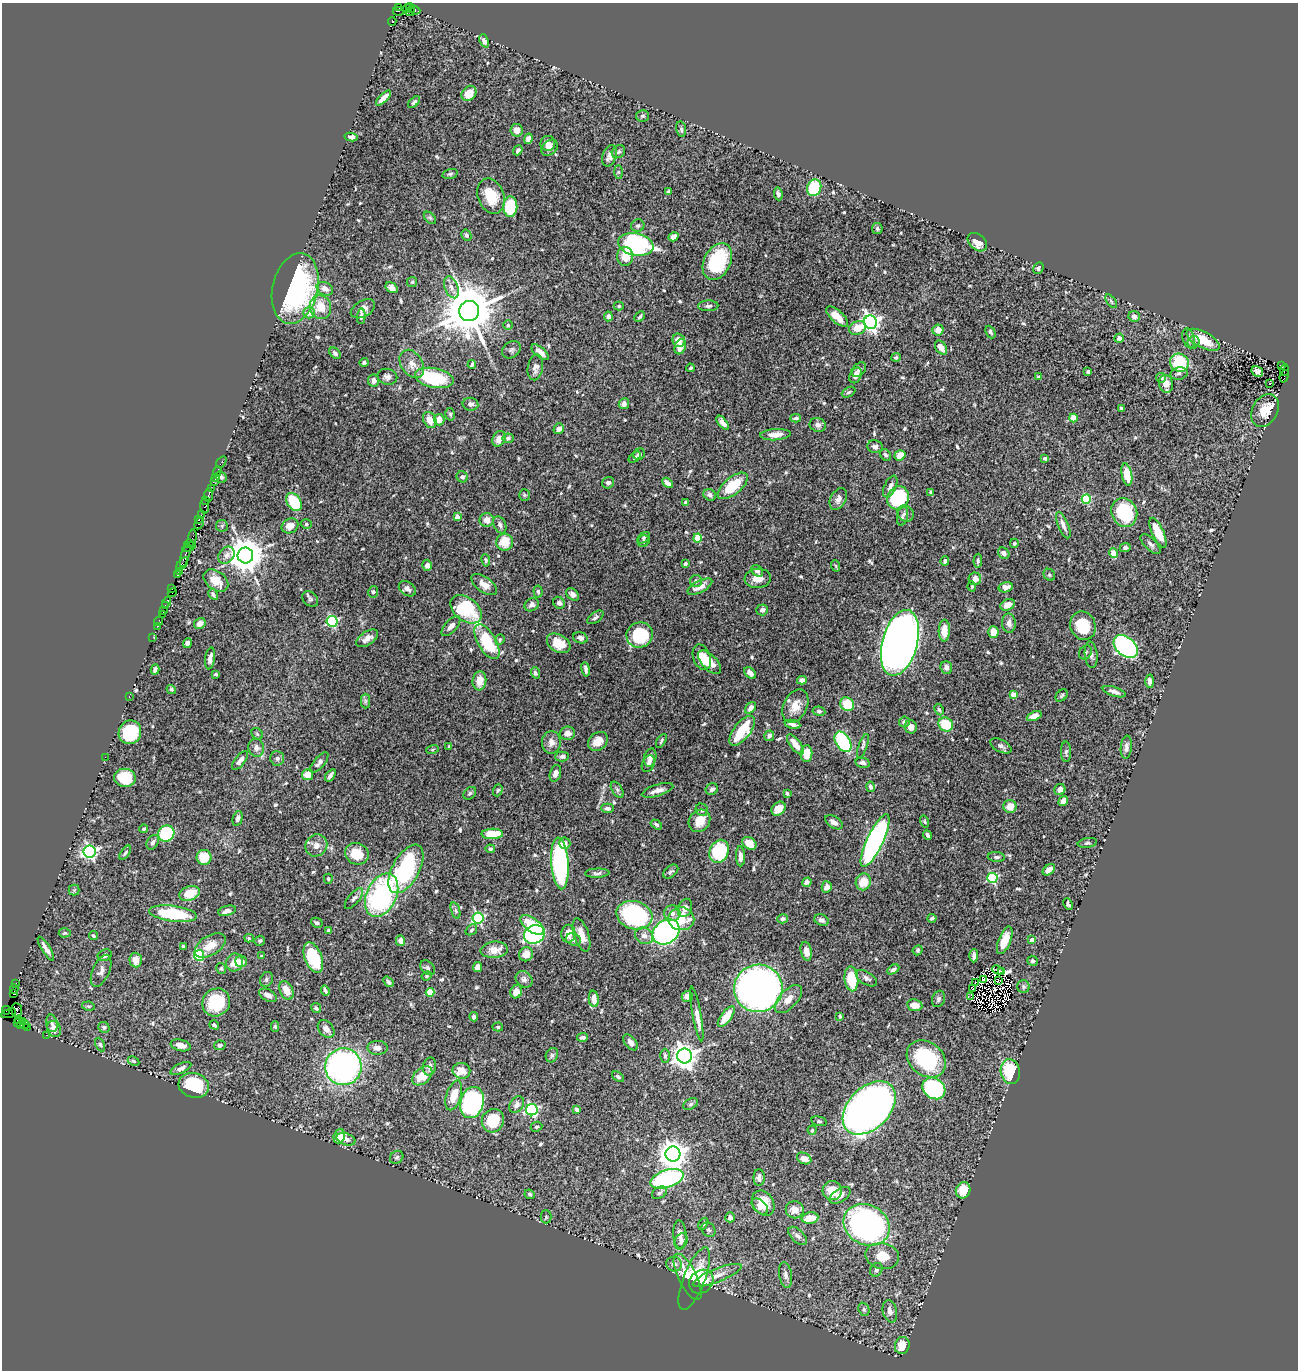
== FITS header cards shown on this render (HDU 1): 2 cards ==
NAXIS1  =                 1296
NAXIS2  =                 1368

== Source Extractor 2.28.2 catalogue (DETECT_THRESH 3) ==
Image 1296 x 1368 px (HDU 1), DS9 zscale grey, 1 PNG px = 1 image px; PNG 1300 x 1372 px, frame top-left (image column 1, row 1368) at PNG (2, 3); each listed source drawn as its Kron ellipse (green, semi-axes under 4 px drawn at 4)
Background 2.1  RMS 0.033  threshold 0.1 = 3 sigma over >= 5 px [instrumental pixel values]
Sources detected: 608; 6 with non-positive FLUX_AUTO (blend fragments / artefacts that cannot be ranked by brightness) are neither listed nor drawn; of the other 602, the 500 brightest by FLUX_AUTO listed and drawn (102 fainter detections omitted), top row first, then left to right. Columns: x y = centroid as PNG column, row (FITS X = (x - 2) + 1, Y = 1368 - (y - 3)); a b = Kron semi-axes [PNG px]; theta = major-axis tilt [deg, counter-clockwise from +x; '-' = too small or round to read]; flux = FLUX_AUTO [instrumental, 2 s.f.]
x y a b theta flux
399 8 3 2 - 110
407 8 5 3 - 600
410 8 5 2 - 390
415 10 6 4 -23 210
398 11 6 3 0 120
410 12 5 3 - 320
392 21 5 3 - 1500
484 41 7 4 -66 8.5
469 93 8 6 49 32
383 98 10 4 45 15
414 102 7 4 44 4.5
643 116 6 5 - 4.2
681 129 8 5 -80 4.4
517 130 6 6 - 15
351 137 6 4 -12 9.3
528 139 5 4 - 13
548 143 7 7 - 12
550 148 9 7 42 10
518 150 5 3 - 4.6
618 152 7 6 - 4.7
609 156 11 7 70 12
618 172 7 4 -90 3.8
450 174 8 4 14 4.2
814 188 8 7 - 84
668 192 4 3 - 3.5
778 194 6 4 -84 5
491 196 18 13 -69 59
510 207 10 7 89 96
430 218 7 4 -45 4.1
638 226 7 6 - 5.4
877 228 5 5 - 4.5
466 235 6 4 -61 5.1
673 237 5 4 - 15
977 242 11 7 -40 22
636 244 18 11 -11 370
625 256 9 8 - 32
717 262 19 13 63 160
1038 268 6 5 - 4.8
412 282 5 5 - 3.2
451 287 11 6 -68 12
295 288 36 22 76 420
392 288 6 5 - 10
325 289 8 6 -26 15
1111 301 8 4 -55 4.1
619 306 5 4 - 3.2
708 306 10 5 2 7.1
320 307 12 10 -69 43
363 309 13 8 30 14
469 311 10 10 - 14000
309 313 5 5 - 18
361 316 8 4 86 5.8
608 316 5 4 - 8.1
1134 316 6 5 - 8.8
640 317 6 3 45 3.5
837 317 13 6 -41 32
870 322 7 6 - 1000
508 325 4 4 - 3
857 328 9 6 24 35
938 330 5 5 - 18
990 332 7 4 -64 5.8
1119 338 5 4 - 11
1189 338 10 6 -75 7.7
679 340 7 6 - 17
1203 340 18 8 -28 54
1193 342 6 6 - 6.4
680 347 8 5 68 25
941 347 8 5 -56 18
511 350 10 7 37 6.4
540 352 11 5 -40 13
335 353 6 4 -46 6.5
896 357 5 4 - 4.7
364 362 4 4 - 4.2
1179 363 9 9 - 100
412 364 15 10 -57 20
472 364 4 3 - 4.8
1281 365 4 2 - 180
535 367 13 7 80 13
690 368 4 3 - 3.6
859 370 8 6 46 8
1284 370 6 3 85 600
1257 371 6 4 -33 8.6
1088 372 3 3 - 3.7
1179 373 9 6 12 7.4
855 375 8 5 67 9.3
1284 376 6 3 72 560
387 377 10 8 -14 9.2
1038 377 4 4 - 3.1
434 378 20 9 -11 130
1161 378 5 4 - 12
374 381 6 5 - 11
1270 383 3 3 - 8.1
1166 384 9 7 -81 23
849 392 7 4 28 3.9
470 404 8 6 -8 8.8
624 404 5 5 - 12
1122 408 4 3 - 3.7
1265 410 17 12 61 38
450 414 6 4 -76 3.5
796 418 5 3 - 4.4
1073 418 4 4 - 52
430 420 8 6 -61 27
439 420 5 5 - 20
723 423 8 4 -51 14
818 425 8 7 - 8.5
559 429 6 5 - 10
775 435 15 5 4 19
508 438 6 4 10 4.5
499 439 8 6 62 15
875 447 7 6 - 7.1
639 454 6 5 - 5.1
886 455 6 5 - 6
900 455 6 5 - 25
635 457 7 4 38 4.3
1045 458 4 4 - 4.1
221 462 7 2 56 52
217 471 5 2 - 88
1127 475 11 5 -79 45
215 477 2 2 - 79
221 477 6 5 - 4
462 477 6 5 - 7.3
214 481 4 3 - 140
608 483 6 5 - 7.2
667 483 6 4 -44 11
733 486 18 8 39 77
890 486 11 6 65 12
211 489 3 2 - 34
931 492 4 4 - 4
209 495 7 3 88 500
524 495 6 5 - 3.2
710 495 6 5 - 7.3
898 498 12 10 57 180
838 499 12 7 62 13
1086 499 4 4 - 120
206 501 3 3 - 46
294 502 10 6 -56 98
685 502 4 3 - 3.6
205 506 8 4 -87 360
1124 512 15 12 -64 150
906 514 8 8 - 7.2
201 515 2 2 - 75
902 516 10 5 78 6.2
457 517 4 4 - 24
199 520 4 3 - 300
487 520 7 7 - 16
199 523 6 3 64 320
306 524 5 5 - 4
500 525 9 6 -66 8
1063 525 14 5 -67 13
222 526 6 5 - 3.7
290 526 9 7 25 16
1158 533 16 6 -66 52
644 538 7 4 37 3.6
697 538 4 4 - 55
192 539 9 4 80 500
643 541 6 5 - 4.2
505 542 8 8 - 44
1014 543 4 4 - 6.5
189 544 5 4 - 150
1150 544 13 6 -45 9.1
189 547 6 4 20 230
1125 547 5 4 - 5.9
1004 553 6 5 - 7.8
1113 553 5 4 - 31
226 555 9 7 50 11
185 556 12 3 73 1400
245 556 8 8 - 5500
486 560 6 4 -81 3.6
945 561 5 3 - 6
978 561 7 4 87 4
182 564 7 4 49 390
685 564 3 3 - 4.1
427 565 5 5 - 11
836 566 6 3 -71 3.2
179 571 3 2 - 140
757 571 6 5 - 7.7
178 575 4 3 - 270
1049 575 6 5 - 3.9
758 578 13 9 6 21
975 579 6 6 - 15
216 580 14 9 -37 33
696 581 6 6 - 7.1
484 585 15 7 -37 20
700 587 13 5 28 19
972 587 5 4 - 3.2
1006 587 7 5 14 14
172 589 3 2 - 70
407 589 9 6 -37 8.4
538 591 6 4 -84 3.9
373 592 6 5 - 4.1
172 593 5 2 - 78
213 594 6 3 -60 5
572 594 7 5 -41 8.5
310 599 9 6 -45 5.7
167 602 6 3 62 270
559 603 6 5 - 6.7
165 605 4 2 - 150
532 605 7 6 - 8.2
1008 605 7 5 27 18
466 609 18 11 -38 180
163 610 2 2 - 86
762 610 6 5 - 5.8
162 614 2 2 - 130
595 617 9 5 36 5.8
158 621 5 2 - 140
332 621 5 5 - 260
200 623 6 5 - 13
1009 623 9 6 -87 13
157 626 2 2 - 58
451 626 12 6 48 13
1083 626 14 12 -67 65
944 631 11 5 87 29
993 632 6 5 - 26
640 635 13 12 - 130
153 637 2 2 - 57
367 638 12 6 33 18
580 638 7 5 -18 7.1
500 640 5 4 - 3.2
487 642 19 9 -60 120
187 643 5 4 - 15
559 643 12 8 -31 44
900 643 34 17 75 2400
1126 647 14 9 -41 430
1085 652 7 6 - 5
1091 655 13 6 -84 9.1
702 657 13 8 -71 33
210 658 11 5 82 10
709 662 14 7 -46 31
946 668 6 6 - 9.3
586 669 7 3 -80 6.2
155 670 5 4 - 7.2
535 673 6 4 -71 5.7
750 673 7 4 -46 9.7
216 674 3 3 - 3.8
802 680 5 4 - 9.6
479 681 9 7 84 26
1150 681 7 4 -90 13
171 689 5 4 - 3.7
1114 692 12 4 -17 9.3
1014 695 4 4 - 39
1062 695 7 5 44 4.2
129 697 3 2 - 73
365 701 7 4 90 4.8
847 704 7 6 - 53
795 706 17 11 64 29
751 708 7 4 50 11
939 709 6 4 -62 3.8
819 711 6 4 -9 5
1034 716 8 4 23 17
904 722 5 5 - 8.7
792 724 8 4 -11 8.5
946 724 7 6 - 57
911 727 6 6 - 13
742 731 18 8 52 81
130 732 12 11 - 130
567 733 7 6 - 18
257 734 6 5 - 3.7
769 736 5 5 - 9.3
598 741 11 8 39 24
661 741 7 3 59 3.4
551 742 11 9 84 15
843 742 11 7 -59 180
795 744 12 5 -53 23
449 746 3 3 - 3.1
863 746 13 4 70 6.1
1001 746 11 6 -28 7.2
1126 747 11 5 83 8.6
256 748 9 8 - 11
432 750 6 4 18 3.3
1066 752 10 5 -87 5.4
806 754 8 6 84 38
562 756 7 5 3 8.1
105 757 2 2 - 26
277 758 7 7 - 7.2
650 758 9 6 77 12
240 760 11 5 52 12
319 762 12 5 50 8.8
863 763 7 5 -11 7.2
648 764 9 6 66 9.2
555 773 8 5 73 10
307 775 5 5 - 26
330 775 7 3 54 6.3
125 778 11 9 -8 79
870 787 5 4 - 5.8
712 789 6 5 - 6.7
1060 789 6 5 - 12
498 790 6 4 71 3.4
617 790 9 5 -58 5.5
657 790 16 5 17 16
470 793 7 5 45 4.2
787 793 4 3 - 3.5
1063 801 5 4 - 22
1010 806 6 6 - 25
607 808 6 4 1 7.8
779 809 8 6 45 21
702 810 6 6 - 5.9
238 818 8 5 77 7.4
699 821 12 10 52 38
834 822 10 5 -33 11
925 822 6 4 -72 3.2
656 824 6 4 -33 4.7
144 829 4 4 - 3.8
166 834 8 7 - 180
492 834 10 5 1 57
927 835 5 3 - 5.9
875 841 29 8 65 700
153 842 8 5 59 8.2
565 843 6 5 - 12
749 843 7 5 -33 27
1087 843 10 5 10 5.1
316 845 11 10 - 16
490 849 5 4 - 4.5
90 851 6 6 - 570
719 851 12 9 67 180
125 853 8 4 55 4.3
357 854 12 10 -23 44
740 856 10 4 -87 13
204 857 7 7 - 52
996 857 8 5 -5 5.4
560 863 26 8 -86 420
406 869 26 13 61 270
1049 870 7 4 40 19
671 872 8 5 39 5.6
597 873 12 4 2 6.4
992 878 5 5 - 190
328 879 5 3 - 3.2
807 882 5 4 - 6.1
863 882 8 7 - 35
827 887 6 5 - 16
74 890 5 5 - 3
190 893 10 7 16 48
382 895 23 15 64 350
354 898 12 5 51 7.2
1068 904 6 3 -62 4.5
685 908 9 6 67 16
227 911 9 5 14 12
456 911 8 4 -71 4.5
672 913 8 8 - 14
173 914 24 8 -7 140
634 915 18 14 -15 310
478 918 5 5 - 280
932 918 4 3 - 4.8
681 919 13 11 -4 60
783 919 5 4 - 6.9
821 920 7 5 -24 7.2
317 923 6 4 -30 4.6
532 925 14 6 -36 74
471 930 6 5 - 4.2
329 931 4 4 - 16
666 932 14 11 37 470
65 933 6 4 3 4.2
534 934 11 9 25 510
568 934 9 7 86 28
581 935 17 7 -72 25
93 936 4 3 - 4.2
644 936 9 8 - 12
249 938 5 4 - 3.7
573 940 8 6 -21 7.3
1005 940 14 6 69 32
1032 940 4 4 - 16
260 941 5 5 - 3.6
400 941 5 4 - 12
210 945 17 9 32 32
183 946 3 3 - 3.5
46 949 14 3 -57 12
494 950 14 8 6 27
918 950 5 4 - 3.4
806 951 9 5 -77 16
526 954 7 6 - 22
105 955 7 5 28 7.1
199 955 5 5 - 200
261 956 4 3 - 3.1
974 956 6 3 87 8.9
313 958 16 8 -69 86
136 960 7 6 - 21
241 961 6 5 - 16
1032 961 5 5 - 5.4
235 962 9 8 - 33
478 967 5 4 - 21
221 968 5 4 - 3.4
427 968 8 6 -47 6.2
893 969 6 4 31 6
998 970 6 2 -23 5.1
101 971 17 8 66 13
1002 971 4 2 - 4.2
427 976 5 4 - 3.1
866 978 12 6 -32 9.3
266 979 8 6 57 5.4
524 979 9 7 -42 8.3
851 979 12 7 -84 76
983 980 3 2 - 3.7
998 980 3 2 - 3.3
388 982 6 4 -50 5.7
976 982 3 2 - 3.2
16 984 3 3 - 150
1023 987 6 6 - 4.8
758 988 24 23 - 1400
14 989 5 3 - 180
973 989 4 2 - 4.4
286 990 10 6 -67 25
325 990 5 3 - 4.4
430 992 4 4 - 64
516 992 7 5 62 19
13 993 3 3 - 240
268 995 9 5 -30 12
687 996 5 5 - 14
971 997 4 2 - 6.1
594 999 8 5 -84 17
788 999 17 9 47 26
939 999 8 6 69 6.3
216 1002 14 13 - 85
915 1005 8 6 -7 24
88 1006 6 4 -11 3.5
316 1008 5 4 - 5.2
6 1010 4 3 - 49
17 1010 7 5 -85 660
8 1013 8 4 19 130
697 1014 28 4 -80 18
840 1016 4 3 - 3.2
474 1017 4 3 - 7.3
726 1017 12 5 54 49
19 1019 2 2 - 72
22 1021 3 3 - 200
18 1023 4 2 - 37
52 1023 9 5 -78 6.9
25 1024 5 2 - 190
21 1025 3 2 - 70
214 1025 5 4 - 4.6
275 1026 5 4 - 3.8
27 1027 3 2 - 85
104 1027 6 5 - 5
498 1027 5 4 - 3.3
54 1029 8 6 -65 18
326 1029 10 7 -50 14
46 1035 2 2 - 53
582 1037 5 3 - 4.7
631 1042 9 5 -52 12
100 1045 7 4 -63 3.5
181 1045 10 5 -13 18
220 1045 6 5 - 6
377 1048 10 7 -1 13
552 1055 7 6 - 4.7
665 1056 7 4 -90 4.2
684 1056 7 7 - 2200
926 1059 21 16 -38 200
133 1061 6 4 -27 3.8
343 1067 18 18 - 690
430 1067 9 6 77 9.5
181 1068 11 5 25 8.3
461 1071 9 8 - 32
1010 1072 12 9 -79 94
422 1076 11 7 43 39
618 1077 7 4 -38 4.5
194 1085 15 12 -15 110
934 1088 12 10 -36 280
454 1095 15 7 72 40
472 1102 16 11 76 300
691 1104 8 5 28 4.7
517 1105 9 6 55 9.9
869 1108 31 21 45 2500
577 1109 4 4 - 7.3
532 1110 6 5 - 340
493 1121 12 11 - 64
819 1121 8 4 -14 3.4
536 1127 6 5 - 3.8
812 1130 4 4 - 3.1
339 1136 7 5 72 30
346 1139 10 5 -18 11
673 1154 7 7 - 2900
397 1157 7 6 - 5.4
804 1158 7 5 -26 14
759 1177 8 5 90 7.6
667 1179 17 8 18 420
832 1190 9 9 - 39
963 1190 8 7 - 42
659 1193 8 5 31 5.6
530 1194 5 4 - 4.3
840 1195 12 6 33 15
763 1203 13 10 -59 36
760 1206 10 6 -43 15
795 1210 9 8 - 18
546 1217 6 5 - 3.9
730 1217 5 4 - 11
810 1218 8 5 12 31
703 1224 6 4 60 3.8
866 1225 24 20 -29 640
708 1230 8 6 -50 5.4
680 1234 14 6 -86 15
797 1236 11 6 -44 7.8
681 1241 8 6 66 6.8
882 1256 17 13 -12 45
674 1264 8 7 - 8.3
876 1270 7 5 56 6.1
717 1275 26 6 21 23
786 1275 13 6 -81 8.6
688 1277 25 9 -64 62
694 1279 33 10 69 70
701 1282 13 11 40 49
864 1309 7 5 -69 5.3
890 1311 11 7 -76 14
902 1345 8 7 - 35
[102 fainter detections neither listed nor drawn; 6 non-positive-flux detections neither listed nor drawn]